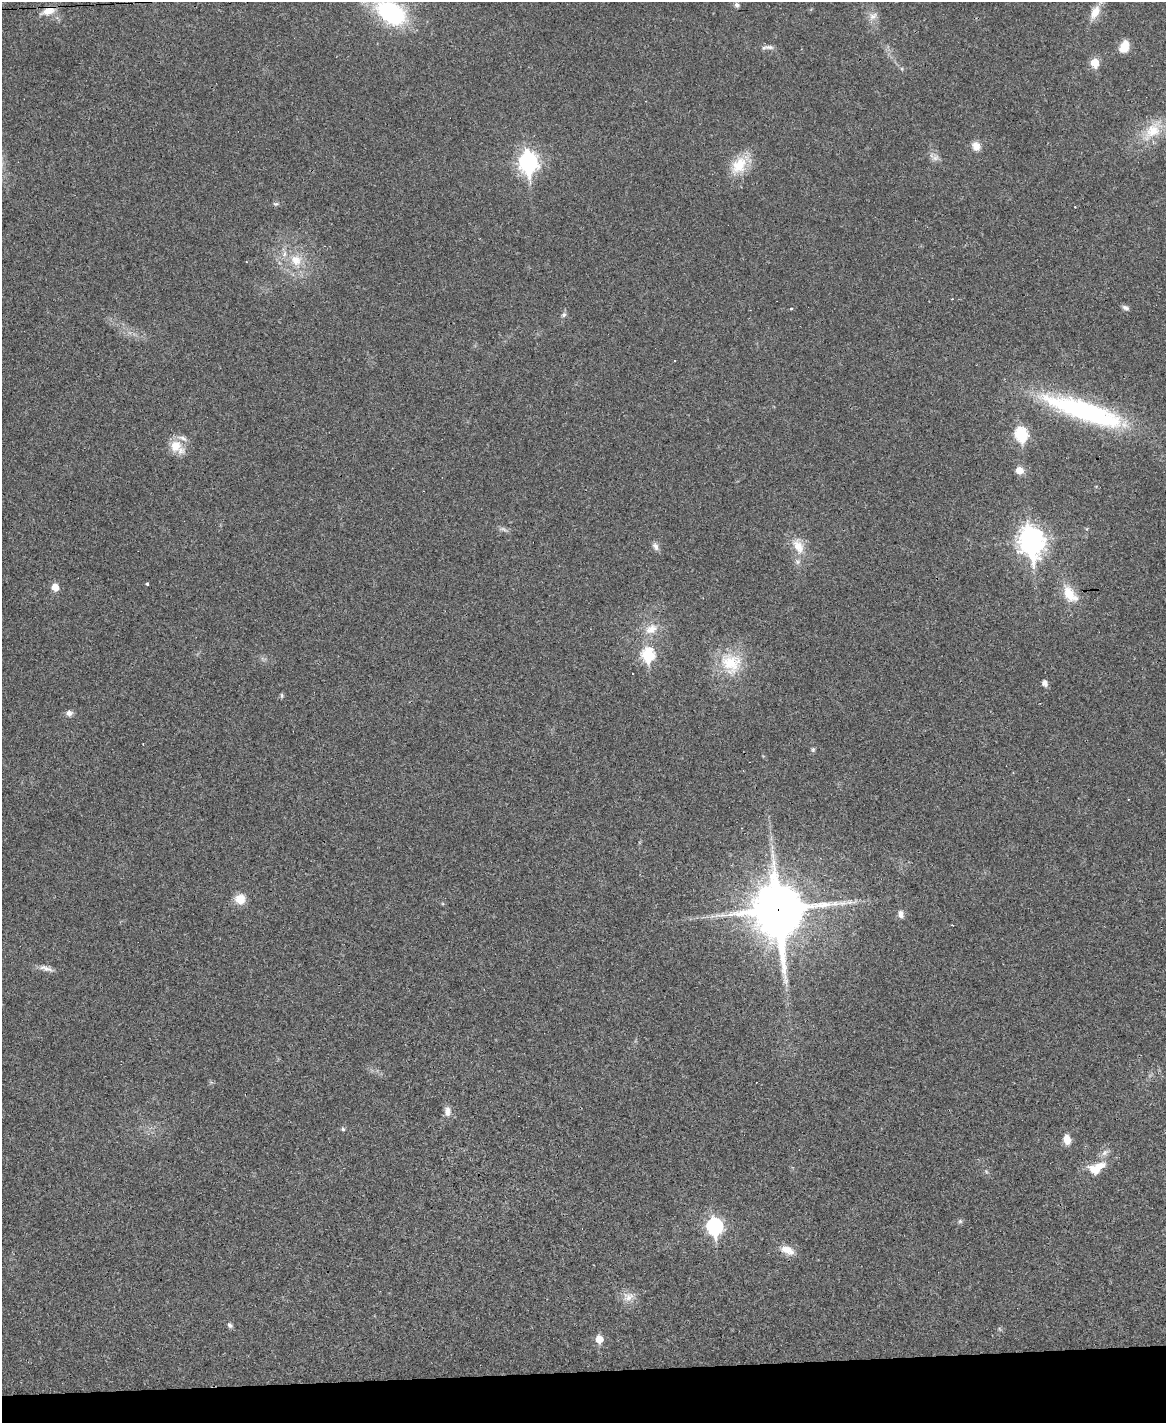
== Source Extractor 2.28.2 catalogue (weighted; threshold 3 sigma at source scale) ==
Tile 10 of 4 x 3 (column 2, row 3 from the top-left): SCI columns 1165-2328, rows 242-1662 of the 4656 x 4633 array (HDU 1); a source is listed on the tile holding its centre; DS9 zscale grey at full resolution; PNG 1168 x 1425 px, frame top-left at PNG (2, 2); no overlay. Shown black and unused: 4% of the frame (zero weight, under 3 of 4 exposures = <1% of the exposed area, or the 3 px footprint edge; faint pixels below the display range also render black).
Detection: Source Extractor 2.28.2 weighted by HDU 2 'WHT'; one run over the whole footprint, this tile lists its part. Background 0.0392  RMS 0.0044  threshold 0.0196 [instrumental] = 3 sigma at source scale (4.5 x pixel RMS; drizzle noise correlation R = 1.50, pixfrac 1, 0.05/0.05 arcsec/px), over >= 5 px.
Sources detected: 56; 1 cosmic-ray / hot-pixel residue — not listed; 3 inside a brighter listed object's ellipse — not listed separately; the other 52 listed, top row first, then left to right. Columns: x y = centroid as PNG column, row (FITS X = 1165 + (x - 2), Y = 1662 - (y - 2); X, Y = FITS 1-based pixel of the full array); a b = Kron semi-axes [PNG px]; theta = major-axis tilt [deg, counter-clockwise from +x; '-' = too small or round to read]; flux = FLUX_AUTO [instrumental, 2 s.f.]
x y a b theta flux
737 5 7 6 - 1.1
48 11 18 10 24 5.7
1095 12 20 11 60 6.6
391 13 37 23 -33 54
873 16 13 10 39 3.2
769 47 14 6 -1 1.9
1124 47 15 10 68 6.2
1095 63 6 5 - 13
1152 131 33 19 47 15
976 146 11 9 -63 3.8
935 158 12 8 23 2.2
528 162 10 8 -86 190
739 165 27 18 57 13
275 204 7 5 0 0.85
296 260 17 16 - 9.9
952 299 3 2 - 0.87
791 308 4 3 - 0.68
1125 308 9 6 -30 1.4
564 315 8 6 46 1.1
1083 411 97 21 -19 82
1021 434 7 6 - 55
175 446 18 17 - 7.5
1019 470 6 6 - 6.7
503 529 13 5 -20 1.5
1031 541 12 9 -80 410
655 546 11 7 -69 2
798 546 24 14 -67 8.2
147 584 3 3 - 1.1
55 587 6 5 - 6.3
1069 594 24 13 -55 10
651 629 21 13 26 7.4
648 655 8 6 -84 43
731 663 33 28 -50 20
1045 683 8 6 -68 1.7
282 695 8 4 -90 0.59
69 713 8 7 - 2
813 750 7 5 89 0.78
240 899 11 11 - 6.6
778 910 21 17 -84 2100
901 914 11 8 -89 2.1
46 968 20 7 -16 2.7
447 1111 14 9 90 3
343 1129 5 4 - 0.86
1067 1140 10 8 -73 4.9
1096 1170 26 19 27 9.2
986 1171 6 4 -46 0.62
960 1221 7 5 -44 0.85
714 1226 9 7 -83 99
787 1250 19 10 -22 5.4
628 1297 17 13 25 4.6
230 1325 8 6 -46 1.1
599 1339 6 5 - 8.6
Overlapping masked pixels (flux is a lower limit): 2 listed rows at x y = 48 11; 778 910
Isophote crosses this tile's border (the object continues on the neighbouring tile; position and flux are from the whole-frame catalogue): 1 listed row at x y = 391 13